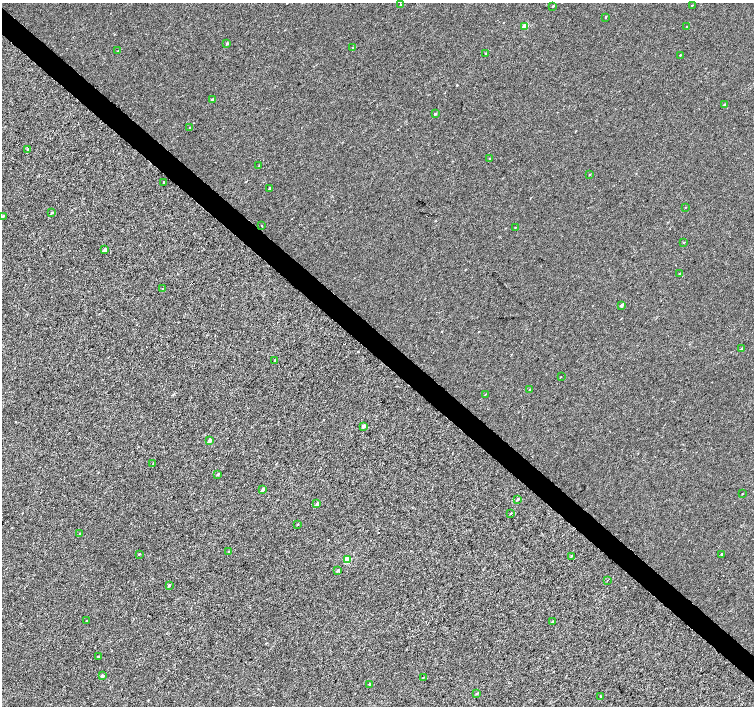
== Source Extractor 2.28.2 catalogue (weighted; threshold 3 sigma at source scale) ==
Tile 11 of 4 x 4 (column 3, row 3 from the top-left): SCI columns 3014-4517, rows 1640-3046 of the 6023 x 6028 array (HDU 1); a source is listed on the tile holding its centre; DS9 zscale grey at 2 x 2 block average (1 PNG px = mean of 2 x 2 image px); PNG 756 x 708 px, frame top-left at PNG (2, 3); each listed source drawn as its Kron ellipse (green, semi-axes under 4 px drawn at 4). Shown black and unused: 4% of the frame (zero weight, under 3 of 4 exposures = <1% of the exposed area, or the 3 px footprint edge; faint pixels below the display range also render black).
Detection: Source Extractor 2.28.2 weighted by HDU 2 'WHT'; one run over the whole footprint, this tile lists its part. Background 2.34e-04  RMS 0.0024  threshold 0.0107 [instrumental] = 3 sigma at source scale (4.5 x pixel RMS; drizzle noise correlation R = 1.50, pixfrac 1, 0.0396/0.0396 arcsec/px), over >= 5 px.
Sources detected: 64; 1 cosmic-ray / hot-pixel residue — neither listed nor drawn; the other 63 listed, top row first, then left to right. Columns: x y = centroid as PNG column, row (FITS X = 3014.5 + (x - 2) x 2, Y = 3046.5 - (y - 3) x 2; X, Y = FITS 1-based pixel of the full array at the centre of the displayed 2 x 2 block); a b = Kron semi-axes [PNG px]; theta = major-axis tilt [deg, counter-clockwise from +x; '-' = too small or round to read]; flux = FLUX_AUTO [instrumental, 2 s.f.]
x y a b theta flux
401 5 2 2 - 0.51
692 5 2 2 - 0.29
553 6 3 2 - 0.48
605 17 2 2 - 0.41
525 26 3 2 - 6.2
686 27 2 2 - 0.21
227 43 3 3 - 0.65
353 47 2 2 - 0.29
118 51 2 2 - 0.3
486 54 3 2 - 0.48
680 55 2 2 - 0.32
212 99 2 2 - 0.95
725 105 3 2 - 0.81
435 114 3 2 - 0.66
190 127 2 2 - 0.33
28 149 3 2 - 0.65
490 159 3 2 - 0.35
259 165 3 2 - 0.24
589 175 2 2 - 0.39
163 182 2 2 - 0.37
270 188 2 2 - 0.94
685 207 2 2 - 0.23
52 213 3 2 - 0.54
2 216 3 2 - 0.59
262 226 2 2 - 0.8
515 227 2 2 - 0.2
684 242 3 2 - 0.29
105 250 3 2 - 2.6
680 274 3 2 - 0.52
163 289 2 2 - 0.48
621 305 3 2 - 1.4
742 349 3 2 - 0.82
275 360 3 2 - 0.45
561 376 2 2 - 0.35
530 389 3 2 - 0.39
485 394 2 2 - 0.24
364 426 3 2 - 1.8
210 440 2 2 - 3.2
153 464 2 2 - 0.23
218 474 3 2 - 0.85
263 489 3 3 - 1.2
742 494 2 2 - 0.19
517 499 3 2 - 0.79
317 504 3 2 - 1.9
511 513 2 2 - 0.36
298 524 3 2 - 0.37
79 534 2 2 - 0.24
229 552 3 2 - 1.1
139 554 3 2 - 0.37
721 554 3 2 - 0.51
571 556 3 2 - 0.49
347 559 3 3 - 12
338 571 3 3 - 0.78
607 580 2 2 - 0.21
169 585 3 2 - 0.53
86 621 2 2 - 0.33
552 621 3 2 - 0.44
98 657 3 2 - 0.5
102 676 3 2 - 1.1
423 677 2 2 - 0.35
369 684 3 2 - 0.53
477 693 3 3 - 0.52
601 697 3 3 - 0.44
Isophote crosses this tile's border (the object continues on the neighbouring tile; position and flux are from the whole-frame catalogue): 1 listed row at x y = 2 216
Diffuse or blended objects may show on this block-average render without a row.